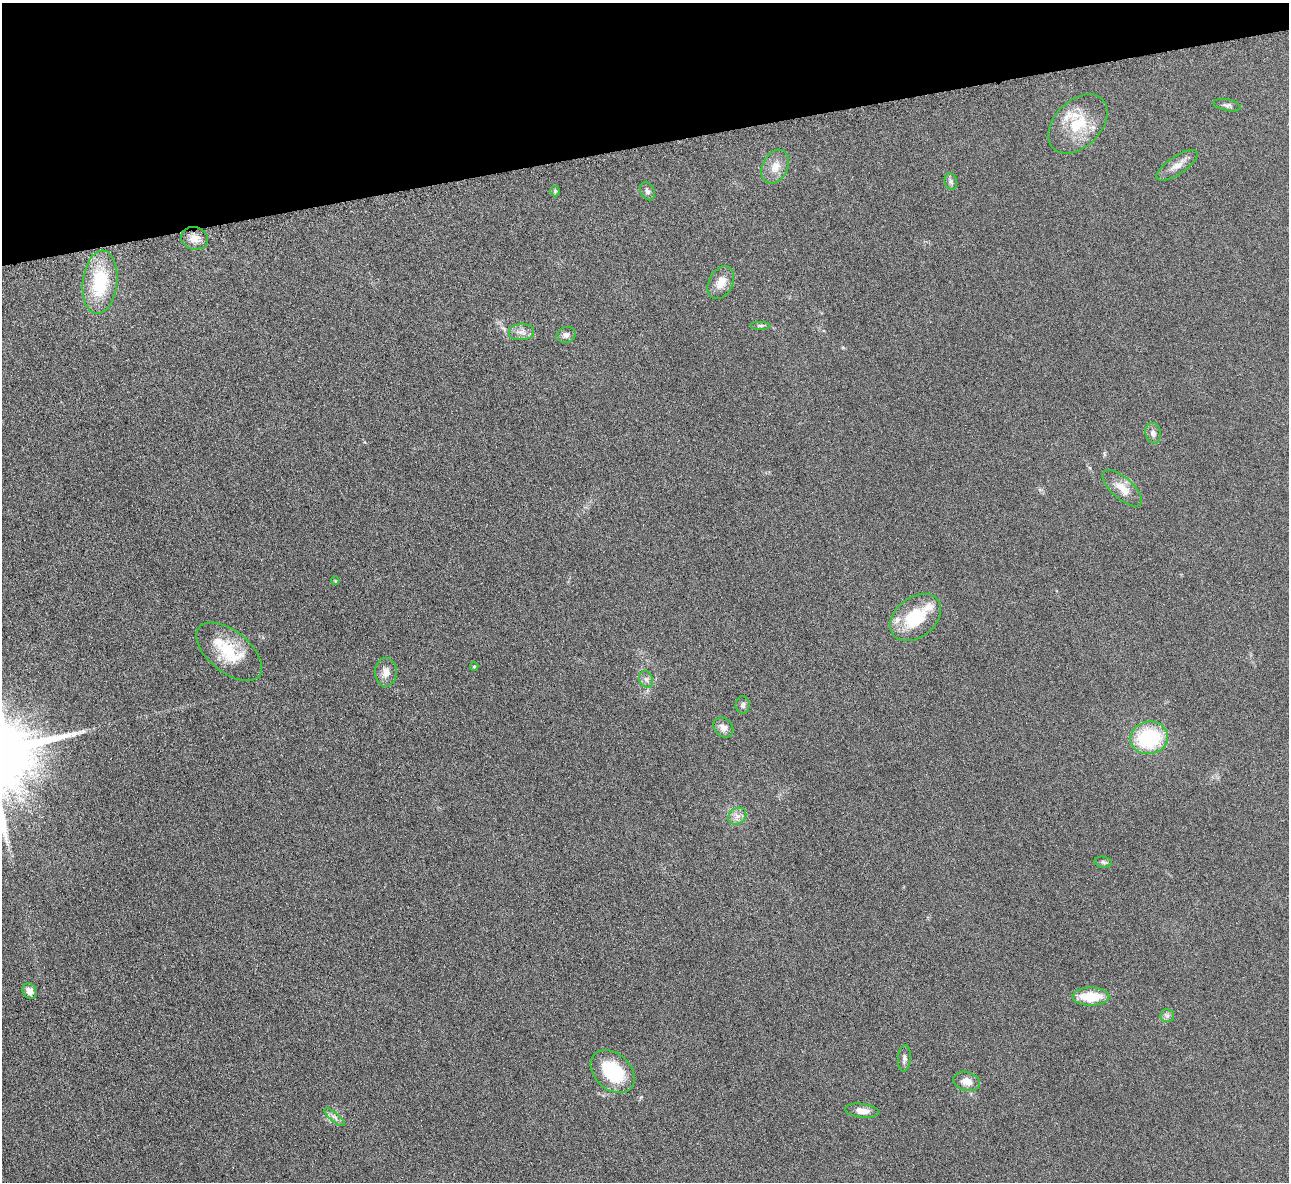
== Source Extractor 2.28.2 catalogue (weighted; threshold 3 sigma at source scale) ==
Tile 3 of 4 x 4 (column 3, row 1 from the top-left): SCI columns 2580-3866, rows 3698-4877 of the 5171 x 5154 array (HDU 1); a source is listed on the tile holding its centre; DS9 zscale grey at full resolution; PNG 1291 x 1184 px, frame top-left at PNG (2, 3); each listed source drawn as its Kron ellipse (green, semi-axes under 4 px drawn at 4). Shown black and unused: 12% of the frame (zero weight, under 3 of 6 exposures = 2% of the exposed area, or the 3 px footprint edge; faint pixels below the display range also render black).
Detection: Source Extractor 2.28.2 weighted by HDU 2 'WHT'; one run over the whole footprint, this tile lists its part. Background 0.121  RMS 0.011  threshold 0.043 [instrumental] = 3 sigma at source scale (4.09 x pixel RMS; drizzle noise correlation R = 1.36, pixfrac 0.8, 0.05/0.05 arcsec/px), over >= 5 px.
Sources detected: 38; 4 inside a brighter listed object's ellipse — not listed separately; the other 34 listed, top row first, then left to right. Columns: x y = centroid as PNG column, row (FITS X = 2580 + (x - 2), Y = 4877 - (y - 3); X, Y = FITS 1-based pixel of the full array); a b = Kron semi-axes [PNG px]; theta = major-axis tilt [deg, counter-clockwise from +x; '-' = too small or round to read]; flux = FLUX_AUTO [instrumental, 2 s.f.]
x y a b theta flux
1227 105 14 5 -11 2.9
1078 124 34 23 45 38
1177 165 24 9 33 8.9
775 167 18 12 64 12
951 182 8 6 -75 2.7
555 191 5 5 - 1.3
647 191 9 7 -62 3.1
194 238 13 11 -14 9.1
100 282 32 17 83 57
721 283 17 12 63 12
760 325 10 4 0 1.9
522 332 12 8 3 5.8
566 335 10 7 20 4.1
1153 433 10 7 -76 4.6
1122 488 24 10 -42 14
335 581 4 3 - 1.2
916 617 28 20 39 46
229 652 39 20 -39 39
474 666 4 3 - 1.1
386 672 14 11 -90 8.5
646 679 8 6 -62 3.4
743 705 8 7 - 3.2
723 728 11 9 -45 6
1149 738 19 16 10 70
737 816 9 8 - 5.2
1103 862 8 5 -11 2
29 991 8 6 -62 6.6
1091 997 19 9 1 29
1167 1016 7 6 - 2.7
904 1058 13 6 85 3.3
613 1071 25 18 -43 54
967 1081 13 9 -15 9.7
862 1111 17 7 -7 9.4
334 1117 12 4 -40 3.8